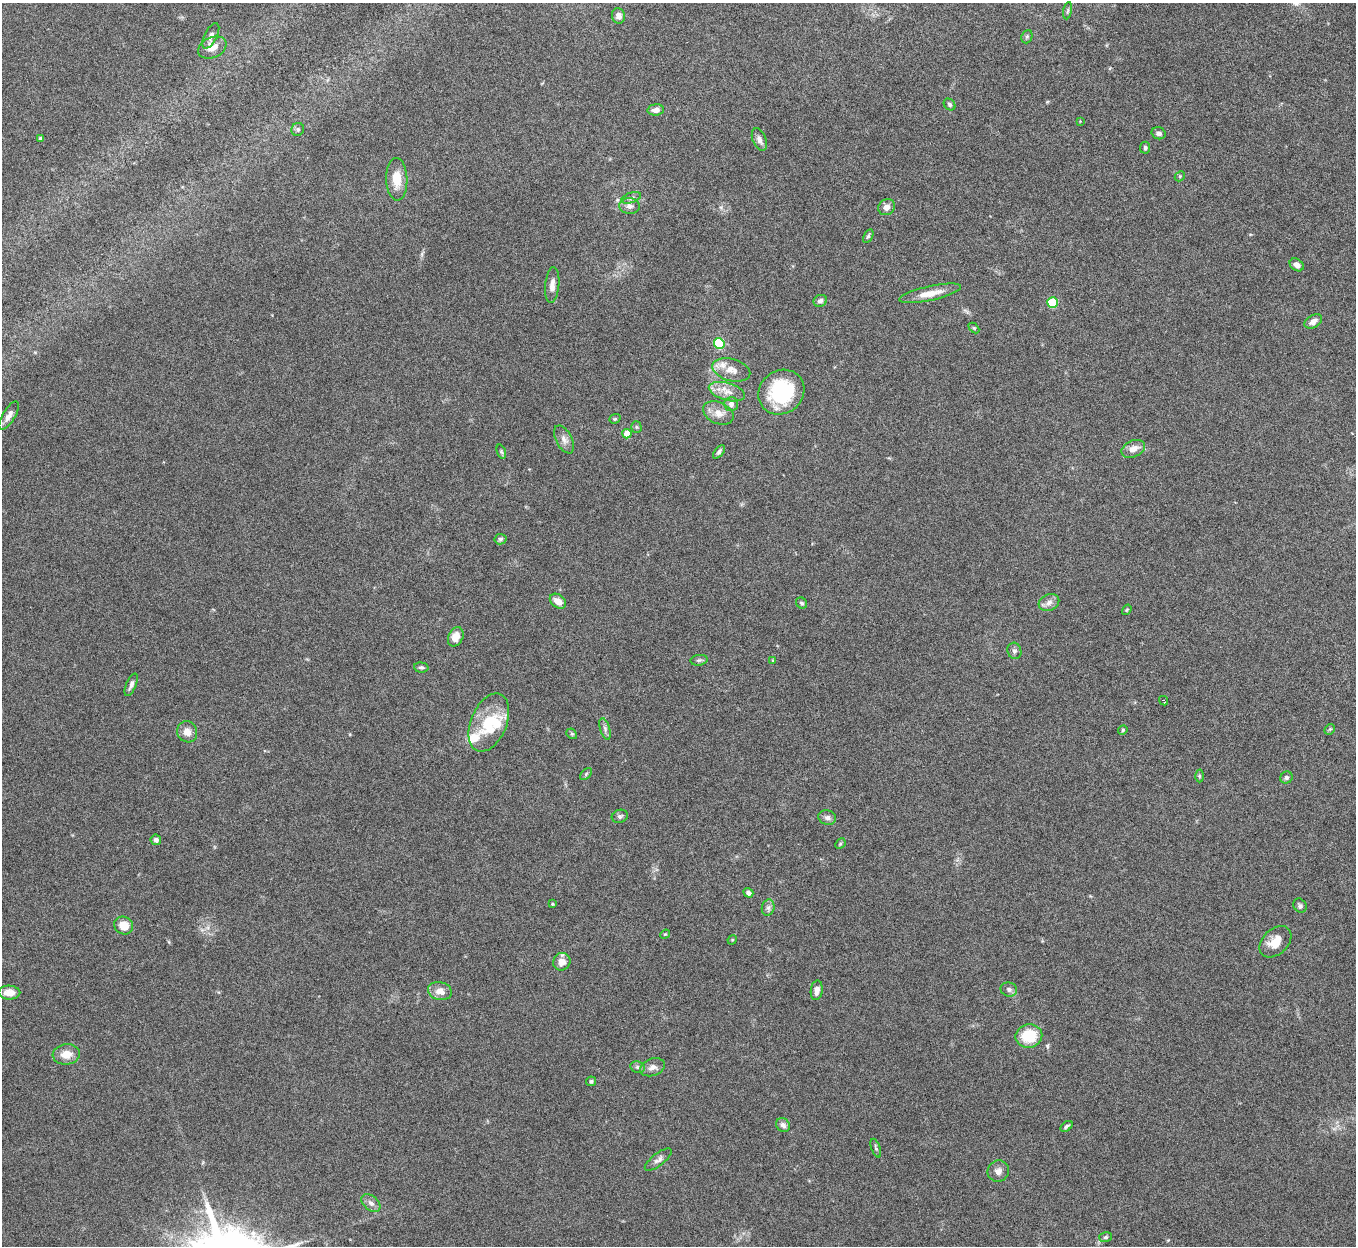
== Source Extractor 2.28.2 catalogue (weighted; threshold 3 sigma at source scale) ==
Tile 10 of 4 x 4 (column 2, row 3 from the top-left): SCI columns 1357-2710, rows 1397-2640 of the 5420 x 5405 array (HDU 1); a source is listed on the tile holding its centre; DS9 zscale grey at full resolution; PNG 1358 x 1248 px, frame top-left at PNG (2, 3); each listed source drawn as its Kron ellipse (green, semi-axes under 4 px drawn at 4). Nothing masked; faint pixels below the display range render black.
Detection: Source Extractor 2.28.2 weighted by HDU 2 'WHT'; one run over the whole footprint, this tile lists its part. Background 0.157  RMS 0.0059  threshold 0.024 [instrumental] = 3 sigma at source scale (4.09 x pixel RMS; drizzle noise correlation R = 1.36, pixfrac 0.8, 0.05/0.05 arcsec/px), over >= 5 px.
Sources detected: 93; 1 inside a brighter object's white glare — neither listed nor drawn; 2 inside a brighter listed object's ellipse — not listed separately; the other 90 listed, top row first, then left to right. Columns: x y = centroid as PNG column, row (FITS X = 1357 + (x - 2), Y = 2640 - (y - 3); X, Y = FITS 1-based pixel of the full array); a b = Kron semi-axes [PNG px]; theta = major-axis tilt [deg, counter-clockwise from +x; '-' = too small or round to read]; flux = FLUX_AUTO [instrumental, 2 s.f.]
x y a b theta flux
1068 11 9 4 80 0.99
619 16 8 6 -76 2.9
211 36 14 6 62 2.5
1027 37 7 5 69 1
212 47 15 10 25 5.5
950 104 6 5 - 1.1
656 110 8 5 4 3.4
1080 121 4 4 - 0.42
298 129 7 6 - 1.2
1159 133 7 6 - 2.2
40 138 4 3 - 0.85
759 140 12 6 -68 2.8
1145 148 6 5 - 1.2
1180 176 6 4 47 0.64
397 179 21 10 -88 9
631 198 10 5 18 1.8
629 206 10 8 -7 2.7
887 207 8 7 - 3.3
868 236 7 4 59 0.95
1297 265 7 5 -37 2.9
552 285 18 7 85 4.1
930 293 31 7 12 7.5
820 301 7 5 27 2
1052 303 5 5 - 30
1313 321 9 6 31 2.9
974 328 6 4 -44 0.69
719 344 5 5 - 37
731 370 19 11 -15 5.9
727 392 19 8 -16 5.5
781 392 24 21 37 41
731 404 7 7 - 2.2
718 413 16 10 -24 5.7
9 416 16 6 59 3.3
615 419 6 4 20 0.69
636 427 5 5 - 0.85
627 434 5 4 - 9.1
564 439 15 8 -62 3.3
1133 449 12 8 24 4.4
501 452 7 4 -70 0.83
719 452 8 4 51 1.3
500 539 6 5 - 1.1
558 601 9 6 -37 4.9
802 603 6 5 - 1
1049 603 11 8 26 2.8
1127 610 6 4 57 0.61
456 637 10 7 64 5.4
1014 651 8 7 - 1.7
699 660 8 5 8 1.1
773 660 4 3 - 0.52
421 667 7 5 -4 1.3
131 685 12 5 67 2.3
1164 701 5 3 - 1.1
489 723 30 18 67 24
605 729 11 4 -73 1.9
1330 729 6 4 44 0.76
1123 730 5 4 - 0.69
187 732 11 10 - 4.7
572 734 6 4 -43 0.77
586 774 7 4 46 0.87
1199 776 6 4 -90 0.79
1286 777 6 6 - 1.4
620 816 8 6 19 1.4
827 817 9 7 -13 1.9
156 840 5 5 - 1.7
840 844 6 4 46 0.64
748 893 5 4 - 2
552 904 3 2 - 0.6
1300 905 7 6 - 1.2
768 908 8 6 75 1.7
124 925 10 8 -32 7.3
665 934 5 4 - 0.56
732 940 5 4 - 0.54
1275 942 18 12 44 8
562 962 9 8 - 4.9
1009 989 8 7 - 1.8
817 990 10 6 82 3.1
440 991 12 9 -14 5.2
9 993 11 7 -2 4.9
1029 1036 13 11 12 18
66 1054 13 10 6 6.7
638 1067 7 5 -19 1.3
652 1067 13 8 19 3.2
591 1081 5 5 - 0.97
783 1125 7 6 - 2.1
1067 1126 7 4 38 1.2
876 1148 10 4 -69 1.1
658 1160 16 6 38 2.5
998 1171 11 10 - 2.9
371 1203 11 7 -39 2.5
1106 1237 6 5 - 1.1